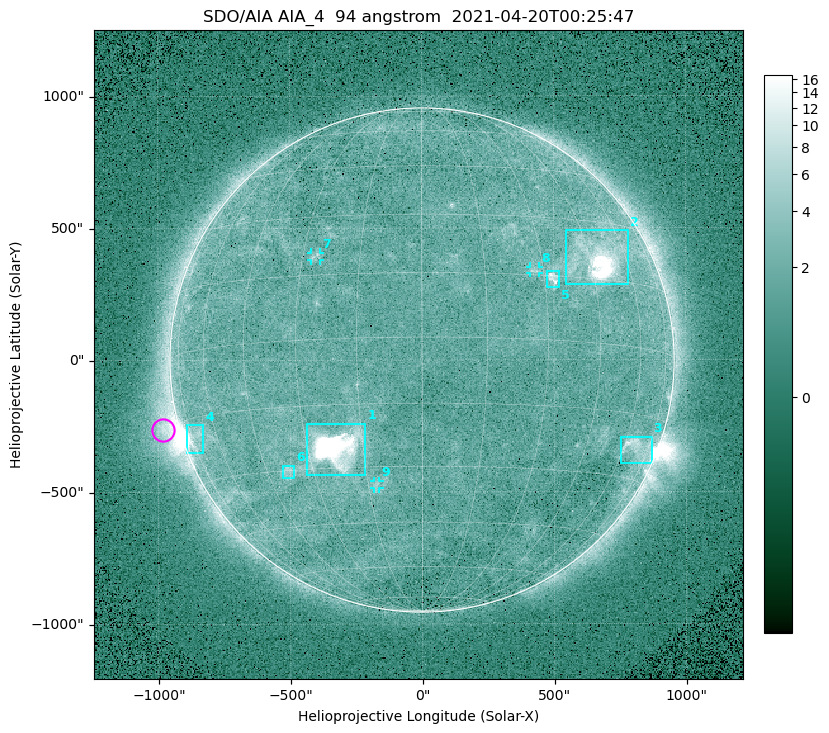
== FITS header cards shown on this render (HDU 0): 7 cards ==
TELESCOP= 'SDO/AIA '
INSTRUME= 'AIA_4   '
WAVELNTH=                   94
WAVEUNIT= 'angstrom'
DATE-OBS= '2021-04-20T00:25:47.12'
CTYPE1  = 'HPLN-TAN'
CTYPE2  = 'HPLT-TAN'

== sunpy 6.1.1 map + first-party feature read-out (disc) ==
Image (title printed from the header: SDO/AIA AIA_4  94 angstrom  2021-04-20T00:25:47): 512 x 512 px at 4.8 arcsec/px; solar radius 955 arcsec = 199 px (full disc in frame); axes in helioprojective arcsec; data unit not stated in the header (colour bar unlabelled)
Orientation: roll -0.138 deg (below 1 deg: not rotated)
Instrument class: DISC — disc imager (sunpy class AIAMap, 94 A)
Bright regions (active regions / flare kernels): reference = the median radial profile (limb darkening/brightening removed); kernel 5 px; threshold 5 sigma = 2.46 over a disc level ~1.72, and >= 1.15x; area >= 9 px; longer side >= 5 px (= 24 arcsec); searched inside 0.97 R_sun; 9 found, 9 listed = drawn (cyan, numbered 1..; 3 of them under ~33 arcsec drawn as corner ticks so the feature stays visible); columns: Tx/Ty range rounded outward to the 10 arcsec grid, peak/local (2 s.f.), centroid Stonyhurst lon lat
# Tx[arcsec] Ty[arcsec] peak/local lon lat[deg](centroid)
1 -440..-210 -440..-240 547 -22 -25
2 540..780 280..490 32 +48 +20
3 750..870 -400..-290 4.5 +67 -22
4 -900..-830 -350..-240 7.3 -72 -19
5 470..520 270..340 5.5 +32 +14
6 -530..-480 -450..-400 3.1 -38 -30
7 -420..-380 380..410 2.9 -27 +20
8 410..450 330..360 3 +28 +16
9 -180..-160 -490..-450 2.8 -13 -34
Off-limb structures (1.02-1.3 R_sun): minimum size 50 px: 6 found; the strongest spans PA ~85..115 deg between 1.02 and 1.21 R_sun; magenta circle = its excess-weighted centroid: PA ~105 deg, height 1.06 R_sun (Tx ~-980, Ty ~-260 arcsec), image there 5.2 x the reference